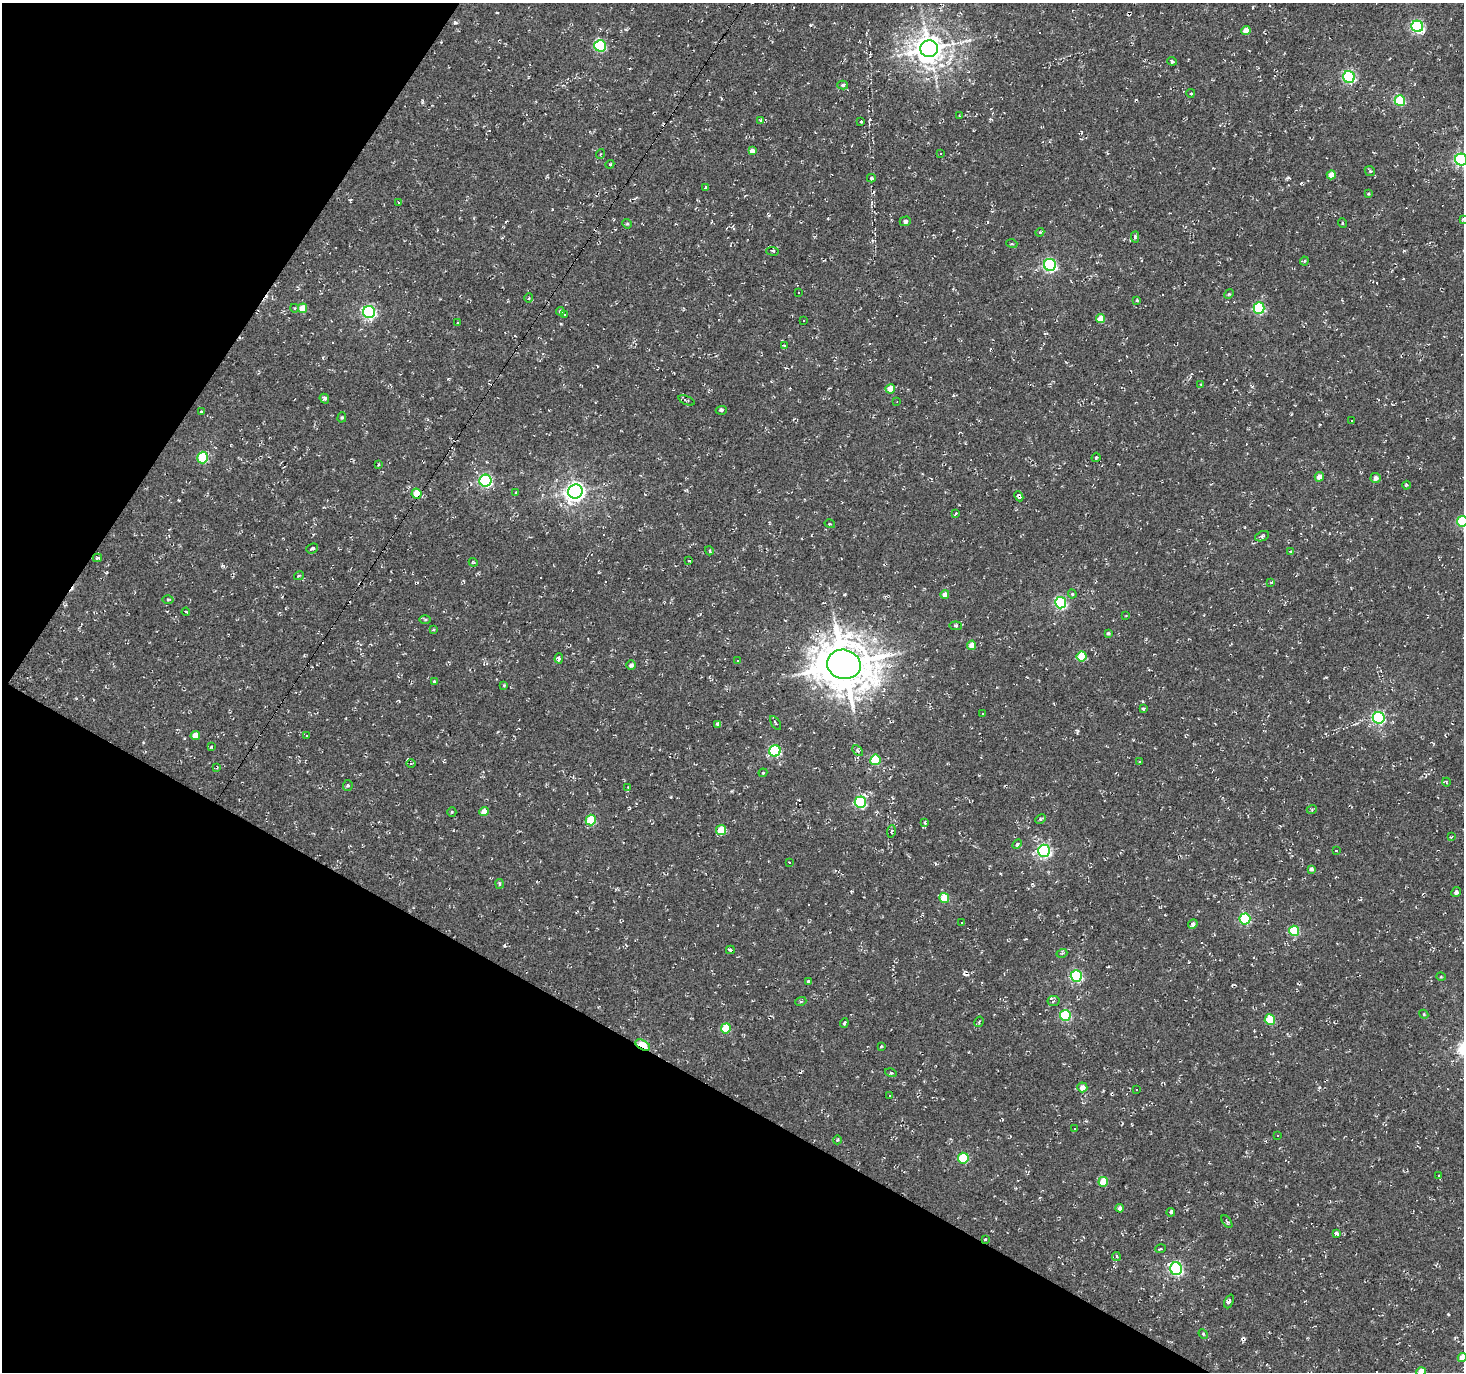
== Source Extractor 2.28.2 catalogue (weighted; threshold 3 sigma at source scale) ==
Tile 9 of 4 x 4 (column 1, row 3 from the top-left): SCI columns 1-1462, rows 1561-2930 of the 5853 x 5930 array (HDU 1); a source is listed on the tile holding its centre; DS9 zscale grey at full resolution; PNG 1466 x 1374 px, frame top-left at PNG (2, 3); each listed source drawn as its Kron ellipse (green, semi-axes under 4 px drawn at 4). Shown black and unused: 29% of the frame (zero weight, under 2 of 3 exposures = <1% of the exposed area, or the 3 px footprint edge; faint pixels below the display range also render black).
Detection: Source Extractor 2.28.2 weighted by HDU 2 'WHT'; one run over the whole footprint, this tile lists its part. Background -0.00138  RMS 0.0027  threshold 0.012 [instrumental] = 3 sigma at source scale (4.5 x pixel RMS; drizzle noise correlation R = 1.50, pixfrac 1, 0.0396/0.0396 arcsec/px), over >= 5 px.
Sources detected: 227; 52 cosmic-ray / hot-pixel residue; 1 long thin detection or spike segment (spike, bleed or trail) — neither listed nor drawn; the other 174 listed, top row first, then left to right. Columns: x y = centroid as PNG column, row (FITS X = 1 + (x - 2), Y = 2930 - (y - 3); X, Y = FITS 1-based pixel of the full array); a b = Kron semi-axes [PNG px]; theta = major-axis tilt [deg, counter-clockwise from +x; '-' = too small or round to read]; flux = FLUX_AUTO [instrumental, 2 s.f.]
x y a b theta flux
1417 26 6 5 - 37
1246 31 4 4 - 4.2
600 46 6 5 - 21
929 49 9 8 - 390
1172 61 4 3 - 0.62
1349 77 6 5 - 36
843 85 5 4 - 0.48
1191 93 4 3 - 0.34
1400 100 5 5 - 16
959 116 3 2 - 0.24
761 120 4 3 - 0.46
861 122 3 3 - 0.38
752 151 4 4 - 1.3
941 153 3 3 - 0.96
600 154 5 3 - 0.28
1461 159 6 6 - 45
610 164 4 3 - 0.3
1370 171 5 4 - 0.37
1331 175 4 4 - 3
871 178 4 3 - 0.49
706 187 3 3 - 0.41
1368 194 3 3 - 0.27
399 203 3 2 - 0.39
1463 219 3 2 - 0.29
905 221 5 5 - 0.63
1342 223 5 3 - 0.27
627 224 5 4 - 0.3
1040 232 4 3 - 0.25
1135 237 5 4 - 0.58
1012 244 5 3 - 0.28
773 251 6 2 -4 0.32
1304 261 4 4 - 0.31
1050 265 6 6 - 44
798 292 3 2 - 0.24
1229 294 5 4 - 0.33
529 298 5 3 - 0.23
1137 300 4 3 - 0.3
294 308 4 3 - 0.22
303 308 5 4 - 4.2
1259 308 5 5 - 23
560 311 4 4 - 0.47
369 312 6 6 - 47
564 314 3 3 - 1.7
1100 319 4 4 - 3.2
804 321 3 2 - 0.29
457 323 3 3 - 2
784 345 4 3 - 0.29
1201 385 4 3 - 0.27
890 389 5 4 - 3.7
324 399 5 4 - 0.65
686 400 9 4 -22 0.39
897 402 3 2 - 0.18
721 410 5 3 - 0.43
201 412 4 3 - 0.4
342 417 5 4 - 0.34
1351 421 3 2 - 0.2
1096 457 5 3 - 0.37
203 458 6 5 - 19
379 464 3 3 - 0.35
1319 477 5 4 - 1.7
1376 478 5 5 - 1.3
485 481 6 6 - 42
1406 485 4 3 - 0.29
575 491 7 7 - 140
516 493 3 3 - 0.32
417 494 5 5 - 4.8
1019 496 5 3 - 0.74
956 513 4 3 - 0.29
1462 521 5 5 - 18
830 524 5 3 - 0.25
1262 536 7 4 22 0.59
312 548 6 5 - 0.6
709 551 5 3 - 0.32
1291 552 4 3 - 0.3
97 558 4 3 - 0.55
689 561 3 3 - 0.25
473 562 4 3 - 0.26
299 576 5 4 - 0.31
1271 582 4 2 - 0.25
1072 594 4 4 - 0.28
945 595 4 4 - 1.8
168 599 5 3 - 0.33
1061 603 5 5 - 33
186 612 4 2 - 0.32
1126 615 4 2 - 0.18
425 619 5 3 - 0.29
956 626 6 4 -7 0.39
433 629 4 2 - 0.24
1108 633 4 3 - 0.41
972 645 4 4 - 3.3
1081 656 5 5 - 10
559 658 5 3 - 0.74
738 660 3 2 - 0.3
844 664 17 14 -12 1200
631 665 4 4 - 0.8
434 682 4 4 - 0.35
504 685 3 3 - 0.4
1143 708 3 3 - 0.41
982 713 3 3 - 0.56
1379 718 6 6 - 37
776 723 8 4 -57 0.56
718 724 4 3 - 0.66
195 735 4 4 - 3
307 735 2 2 - 0.21
211 747 3 3 - 0.81
775 751 6 5 - 23
858 751 6 4 -46 0.48
875 760 5 5 - 13
1140 762 4 3 - 0.26
411 764 4 3 - 0.24
217 767 3 2 - 0.23
763 773 4 4 - 0.29
1446 782 4 3 - 0.26
348 785 5 4 - 0.39
628 787 3 3 - 0.41
860 802 6 5 - 24
1312 809 5 3 - 0.31
452 812 5 4 - 0.31
484 812 4 4 - 2.7
1040 819 5 4 - 0.49
591 820 5 5 - 12
925 823 4 3 - 0.48
721 830 5 5 - 5
891 832 6 4 81 0.45
1451 837 4 3 - 0.24
1017 844 6 3 44 0.37
1044 851 6 6 - 47
1336 851 3 3 - 2.7
789 862 3 2 - 0.33
1311 869 4 4 - 0.77
500 884 5 3 - 0.38
1456 892 5 4 - 0.86
944 898 5 5 - 6.8
1245 919 5 5 - 20
962 922 3 3 - 0.42
1193 924 5 4 - 0.75
1294 931 5 5 - 13
730 950 4 4 - 0.39
1062 953 5 3 - 0.33
1076 976 6 6 - 30
1441 977 5 3 - 0.21
808 981 3 3 - 1.3
801 1001 5 3 - 0.28
1053 1001 6 5 - 0.54
1424 1014 4 4 - 0.3
1065 1015 5 5 - 21
1270 1020 5 5 - 12
979 1022 5 3 - 0.31
844 1023 5 3 - 0.35
726 1028 5 5 - 9
643 1045 8 4 -29 12
881 1046 3 3 - 0.26
891 1073 6 3 -16 0.38
1082 1087 5 5 - 2.2
1136 1090 3 3 - 1.6
889 1095 3 2 - 0.21
1075 1129 3 3 - 0.55
1278 1136 3 2 - 0.21
837 1140 4 3 - 0.26
963 1158 5 5 - 16
1439 1175 3 2 - 0.29
1103 1182 5 4 - 6.1
1120 1208 4 4 - 1.1
1171 1212 4 3 - 0.62
1227 1222 7 3 -55 0.38
1336 1233 4 3 - 3
985 1239 4 3 - 0.4
1160 1249 5 3 - 0.36
1116 1256 4 3 - 0.76
1176 1269 6 6 - 44
1229 1301 7 3 66 0.7
1203 1334 5 4 - 0.33
1462 1357 4 4 - 3.2
1421 1372 5 4 - 3
Overlapping masked pixels (flux is a lower limit): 4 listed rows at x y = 417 494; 1019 496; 643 1045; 985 1239
Isophote crosses this tile's border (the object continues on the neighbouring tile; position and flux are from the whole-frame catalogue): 5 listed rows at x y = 1461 159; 1463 219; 1462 521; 1462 1357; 1421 1372
Unlisted compact peaks at least as high as the median listed source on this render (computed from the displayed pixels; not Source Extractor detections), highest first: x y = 455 23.